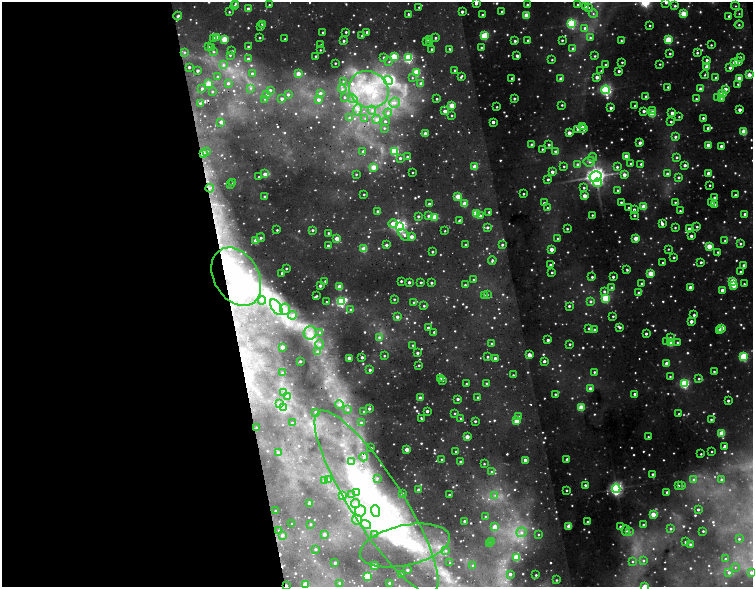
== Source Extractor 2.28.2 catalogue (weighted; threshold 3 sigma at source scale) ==
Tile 9 of 4 x 4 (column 1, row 3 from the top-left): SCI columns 1-1502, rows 1302-2470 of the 6564 x 5149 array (HDU 1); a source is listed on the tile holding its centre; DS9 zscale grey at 2 x 2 block average (1 PNG px = mean of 2 x 2 image px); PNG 755 x 589 px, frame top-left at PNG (2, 2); each listed source drawn as its Kron ellipse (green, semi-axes under 4 px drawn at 4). Shown black and unused: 30% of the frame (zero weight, under 2 of 5 exposures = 11% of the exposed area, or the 3 px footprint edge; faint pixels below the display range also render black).
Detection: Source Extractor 2.28.2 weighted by HDU 2 'WHT'; one run over the whole footprint, this tile lists its part. Background 0.195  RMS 0.044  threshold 0.196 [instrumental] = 3 sigma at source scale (4.5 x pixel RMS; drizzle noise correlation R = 1.50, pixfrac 1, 0.05/0.05 arcsec/px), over >= 5 px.
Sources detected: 931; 67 too faint to see at this stretch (2 x 2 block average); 9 inside a brighter object's white glare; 4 cosmic-ray / hot-pixel residue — neither listed nor drawn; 2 coinciding with a brighter row at this scale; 13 inside a brighter listed object's ellipse — not listed separately; of the other 836, all 500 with FLUX_AUTO >= 10.5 (the completeness limit of this list) listed and drawn (336 fainter detections not listed), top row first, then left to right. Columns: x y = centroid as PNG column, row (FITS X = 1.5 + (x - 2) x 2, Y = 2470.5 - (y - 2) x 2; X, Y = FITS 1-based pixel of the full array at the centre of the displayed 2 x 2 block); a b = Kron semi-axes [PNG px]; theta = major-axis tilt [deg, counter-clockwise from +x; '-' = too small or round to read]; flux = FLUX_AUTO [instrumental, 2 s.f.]
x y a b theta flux
666 2 2 2 - 21
236 3 3 2 - 21
476 3 3 2 - 43
234 5 2 2 - 12
269 5 2 2 - 12
527 5 2 2 - 23
578 5 2 2 - 13
585 6 3 3 - 17
675 6 3 3 - 18
736 6 4 4 - 23
419 7 2 2 - 13
588 7 3 3 - 12
248 9 2 2 - 87
502 11 2 2 - 22
229 12 2 2 - 12
462 12 2 2 - 42
408 14 2 2 - 21
593 14 4 4 - 20
683 14 3 3 - 390
739 14 4 4 - 27
482 15 2 2 - 18
526 15 3 2 - 250
178 16 4 3 - 29
729 16 3 3 - 19
263 24 2 2 - 66
572 24 3 3 - 1300
650 25 2 2 - 12
739 25 4 4 - 25
261 27 2 2 - 13
585 28 4 4 - 30
323 32 2 2 - 17
346 32 2 2 - 16
367 32 2 2 - 36
362 36 2 2 - 13
485 36 3 3 - 630
217 37 3 2 - 89
260 38 2 2 - 15
435 38 2 2 - 18
590 38 3 3 - 16
214 39 2 2 - 65
224 39 3 2 - 380
285 39 2 2 - 11
429 39 2 2 - 42
562 40 2 2 - 16
669 40 3 3 - 530
344 41 2 2 - 20
427 41 2 2 - 23
515 41 2 2 - 24
528 41 2 2 - 36
621 41 3 2 - 16
430 42 2 2 - 30
321 45 2 2 - 11
711 45 2 2 - 12
248 46 2 2 - 13
208 47 2 2 - 24
212 47 2 2 - 16
482 48 2 2 - 23
432 49 2 2 - 19
450 49 4 2 - 15
573 49 3 3 - 33
320 50 2 2 - 11
213 51 3 2 - 14
232 51 2 2 - 12
184 52 3 3 - 17
697 53 3 3 - 18
670 54 2 2 - 15
230 55 2 2 - 11
316 56 2 2 - 16
517 56 3 2 - 39
595 56 2 2 - 13
384 57 3 3 - 30
394 57 3 3 - 420
740 57 3 3 - 15
408 58 3 3 - 1100
248 59 2 2 - 26
552 60 2 2 - 11
707 60 2 2 - 29
389 62 3 3 - 11
622 62 2 2 - 13
738 62 3 2 - 44
335 63 2 2 - 13
735 63 3 2 - 180
660 64 3 3 - 14
223 65 3 3 - 14
605 65 2 2 - 14
189 67 2 2 - 28
707 67 3 2 - 140
730 68 2 2 - 35
455 70 2 2 - 18
197 71 2 2 - 31
601 71 2 2 - 11
619 71 2 2 - 30
417 72 3 3 - 470
252 73 2 2 - 23
298 74 3 2 - 160
705 75 4 2 - 12
749 75 3 2 - 170
217 77 3 2 - 13
461 77 4 2 - 18
597 77 2 2 - 67
412 78 3 2 - 12
512 78 2 2 - 17
716 78 2 2 - 39
739 78 3 2 - 230
561 79 3 2 - 53
388 80 4 4 - 670
343 81 3 2 - 11
228 83 3 3 - 23
209 84 3 2 - 210
421 84 3 3 - 64
738 84 3 3 - 14
668 87 2 2 - 15
202 88 3 2 - 14
251 88 3 2 - 11
342 89 4 4 - 26
700 89 2 2 - 61
725 89 2 2 - 84
270 90 3 3 - 28
369 90 20 18 -30 740
606 90 4 4 - 1700
212 92 2 2 - 14
320 93 3 3 - 34
267 94 4 3 - 30
288 94 4 4 - 26
722 94 3 3 - 300
646 96 3 2 - 20
344 97 3 3 - 16
718 98 3 3 - 12
265 99 3 2 - 12
282 99 3 3 - 36
353 99 5 3 - 29
437 99 2 2 - 17
514 99 2 2 - 27
696 99 2 2 - 13
721 99 3 3 - 12
319 100 3 3 - 60
200 103 3 2 - 19
394 103 5 5 - 49
452 105 2 2 - 250
562 105 2 2 - 12
635 106 2 2 - 21
497 107 2 2 - 13
611 108 2 2 - 32
358 109 6 4 77 42
372 110 4 4 - 33
740 110 2 2 - 52
444 111 2 2 - 61
644 111 2 2 - 35
653 111 2 2 - 26
388 113 4 3 - 25
672 113 2 2 - 69
652 114 3 3 - 390
452 115 2 2 - 15
679 117 2 2 - 11
350 118 3 3 - 53
365 118 3 3 - 13
703 118 2 2 - 21
377 119 4 4 - 43
385 121 3 2 - 22
221 122 2 2 - 88
493 122 2 2 - 51
671 122 2 2 - 16
582 127 3 2 - 27
384 128 3 3 - 13
708 128 2 2 - 28
577 129 2 2 - 21
584 129 2 2 - 18
744 132 3 3 - 270
569 133 2 2 - 110
425 134 2 2 - 130
675 137 3 3 - 23
640 143 2 2 - 45
532 145 2 2 - 58
549 145 2 2 - 22
708 145 2 2 - 120
721 146 2 2 - 34
542 149 2 2 - 12
207 151 3 3 - 11
395 151 3 3 - 660
363 152 3 2 - 32
556 152 3 3 - 49
203 154 2 2 - 200
626 156 2 2 - 120
407 157 3 3 - 20
593 157 4 3 - 16
677 157 3 3 - 19
400 158 3 3 - 25
589 162 6 4 6 33
631 163 2 2 - 14
578 164 3 3 - 35
641 164 2 2 - 17
685 165 2 2 - 42
564 166 2 2 - 12
373 167 3 2 - 210
475 167 3 2 - 200
617 167 3 3 - 20
413 172 2 2 - 11
552 172 2 2 - 55
708 173 2 2 - 59
265 174 2 2 - 78
356 174 2 2 - 12
667 174 3 3 - 28
624 175 2 2 - 82
596 176 6 5 - 4600
259 177 2 2 - 15
679 177 3 3 - 20
548 179 2 2 - 21
233 183 2 2 - 11
597 183 4 4 - 190
230 185 2 2 - 12
710 185 2 2 - 13
210 188 4 3 - 27
584 188 2 2 - 16
618 190 2 2 - 15
364 194 2 2 - 14
523 194 2 2 - 14
735 195 2 2 - 22
585 196 2 2 - 140
265 197 2 2 - 26
458 197 3 2 - 260
714 198 2 2 - 54
621 202 2 2 - 18
675 202 3 3 - 15
544 203 2 2 - 18
711 203 2 2 - 16
429 204 2 2 - 35
465 204 2 2 - 220
715 204 3 2 - 13
644 207 3 3 - 240
547 208 3 3 - 13
628 208 2 2 - 12
634 209 2 2 - 30
377 211 2 2 - 23
680 211 2 2 - 14
489 212 2 2 - 19
476 214 3 3 - 300
745 214 2 2 - 33
480 215 3 3 - 22
592 215 2 2 - 12
634 215 2 2 - 18
418 216 2 2 - 24
428 216 3 3 - 30
435 217 3 2 - 290
459 221 2 2 - 16
393 224 5 3 - 110
662 224 3 2 - 43
400 226 4 4 - 2300
487 227 3 3 - 29
675 227 2 2 - 14
697 227 2 2 - 16
567 229 2 2 - 13
689 229 2 2 - 24
277 230 2 2 - 15
313 230 3 3 - 22
445 231 2 2 - 11
328 233 2 2 - 18
404 235 7 3 -48 35
691 236 2 2 - 40
412 237 2 2 - 95
261 238 4 2 - 25
636 238 3 2 - 190
337 239 2 2 - 150
558 239 2 2 - 21
256 241 3 2 - 190
725 241 3 2 - 16
740 244 3 2 - 14
386 245 3 2 - 33
465 245 2 2 - 15
502 245 2 2 - 20
328 246 2 2 - 46
709 246 3 3 - 280
364 249 3 2 - 280
551 249 2 2 - 100
668 249 2 2 - 10
432 252 2 2 - 16
718 252 2 2 - 14
674 257 2 2 - 18
492 260 4 2 - 18
663 262 2 2 - 13
701 262 2 2 - 22
550 265 2 2 - 22
744 265 2 2 - 38
286 268 2 2 - 16
627 270 3 2 - 18
552 272 2 2 - 14
740 272 2 2 - 20
282 273 2 2 - 25
651 274 3 3 - 280
236 277 31 22 -59 1100
592 277 2 2 - 20
613 277 2 2 - 22
473 280 2 2 - 11
325 281 2 2 - 12
401 281 2 2 - 20
409 282 2 2 - 33
421 282 2 2 - 16
733 282 3 3 - 410
431 283 2 2 - 23
642 283 2 2 - 18
744 284 2 2 - 12
465 285 2 2 - 15
734 285 3 3 - 240
320 286 2 2 - 40
340 287 3 2 - 240
690 287 2 2 - 86
612 288 3 3 - 23
722 290 2 2 - 83
604 291 3 3 - 23
639 293 3 3 - 35
487 294 2 2 - 11
484 295 3 2 - 11
317 296 2 2 - 13
606 298 3 3 - 680
394 299 2 2 - 14
262 300 4 4 - 28
590 301 3 3 - 22
326 302 2 2 - 13
341 302 4 3 - 1400
414 302 3 2 - 18
424 306 2 2 - 14
569 306 2 2 - 19
276 307 9 5 -58 86
285 309 5 5 - 55
350 310 3 2 - 20
293 315 4 4 - 36
694 315 2 2 - 24
613 316 3 2 - 13
397 317 3 2 - 40
691 321 2 2 - 60
620 327 2 2 - 23
428 328 2 2 - 41
589 328 2 2 - 15
722 328 3 3 - 200
595 330 2 2 - 34
720 331 3 2 - 17
320 332 3 3 - 20
434 332 2 2 - 19
310 333 7 6 - 86
646 334 2 2 - 23
379 337 3 3 - 25
670 337 3 3 - 11
548 340 2 2 - 37
667 341 4 3 - 18
677 342 3 3 - 14
671 343 3 3 - 310
320 344 4 3 - 25
492 344 2 2 - 22
570 344 2 2 - 15
413 345 2 2 - 13
282 347 2 2 - 120
318 352 3 3 - 37
417 353 2 2 - 31
529 355 3 2 - 140
384 356 2 2 - 11
744 356 3 3 - 770
362 357 2 2 - 35
487 357 2 2 - 16
349 358 2 2 - 130
495 358 2 2 - 66
300 361 2 2 - 22
544 361 3 2 - 26
667 363 2 2 - 120
419 365 2 2 - 14
370 370 2 2 - 27
714 371 2 2 - 13
594 372 2 2 - 16
282 373 2 2 - 17
513 375 2 2 - 12
670 377 2 2 - 12
441 378 2 2 - 14
699 379 3 3 - 14
443 381 2 2 - 12
487 383 2 2 - 20
466 384 2 2 - 16
685 384 3 3 - 1100
590 389 2 2 - 120
284 393 4 3 - 23
555 394 2 2 - 15
634 394 2 2 - 27
287 396 3 3 - 13
478 397 2 2 - 22
420 398 2 2 - 120
458 399 2 2 - 31
728 401 2 2 - 20
279 404 4 4 - 24
339 405 4 3 - 26
283 407 4 3 - 19
581 407 3 3 - 310
369 408 2 2 - 32
347 409 3 3 - 16
364 411 3 3 - 12
427 411 2 2 - 34
315 412 2 2 - 14
455 413 2 2 - 12
679 414 2 2 - 12
518 417 3 3 - 26
421 418 3 2 - 17
461 418 3 2 - 12
711 419 2 2 - 14
475 421 2 2 - 22
517 421 3 2 - 270
361 422 3 3 - 19
292 423 2 2 - 13
257 428 2 2 - 18
722 433 3 3 - 300
467 437 2 2 - 140
648 437 2 2 - 11
724 446 4 2 - 33
371 448 2 2 - 20
407 449 2 2 - 140
456 451 2 2 - 15
712 451 2 2 - 11
278 452 3 2 - 16
701 454 2 2 - 12
364 457 4 4 - 26
442 459 2 2 - 15
567 459 2 2 - 35
525 460 2 2 - 82
351 461 3 3 - 18
461 462 2 2 - 27
484 464 2 2 - 11
491 472 3 2 - 11
653 474 2 2 - 22
377 478 3 3 - 12
328 480 3 3 - 13
694 480 3 3 - 40
721 480 3 3 - 21
324 481 3 3 - 23
585 485 2 2 - 23
678 486 3 3 - 12
682 486 3 3 - 13
616 488 4 4 - 2200
419 490 2 2 - 71
566 490 2 2 - 13
356 492 4 4 - 59
667 492 2 2 - 31
402 494 3 3 - 13
342 495 3 3 - 64
351 495 3 3 - 14
449 495 2 2 - 27
495 495 3 3 - 18
376 502 107 26 -57 2700
310 503 2 2 - 78
356 503 4 4 - 27
698 509 2 2 - 23
275 511 2 2 - 15
360 511 5 5 - 70
375 511 6 4 -87 55
653 514 3 2 - 220
485 516 2 2 - 14
357 520 5 5 - 47
464 521 2 2 - 29
588 522 2 2 - 57
292 524 2 2 - 16
310 524 2 2 - 11
366 525 5 4 - 49
643 525 2 2 - 16
569 526 3 3 - 230
495 527 3 2 - 150
620 527 2 2 - 27
671 529 2 2 - 15
279 530 2 2 - 13
626 530 5 3 - 31
703 531 2 2 - 12
521 532 5 5 - 46
629 532 3 3 - 12
324 534 3 2 - 43
375 534 3 3 - 22
538 534 2 2 - 12
282 535 3 3 - 27
739 539 3 3 - 13
492 541 3 2 - 13
685 542 2 2 - 16
489 544 2 2 - 47
405 545 46 20 12 590
690 545 2 2 - 34
315 549 2 2 - 18
446 551 3 3 - 11
517 557 3 3 - 470
725 559 3 3 - 21
643 561 3 3 - 17
632 562 3 3 - 12
335 563 2 2 - 33
450 563 2 2 - 14
473 565 2 2 - 12
374 566 2 2 - 170
735 567 4 3 - 12
407 570 2 2 - 26
729 572 3 3 - 29
751 573 4 4 - 38
510 574 2 2 - 32
401 575 3 2 - 30
536 575 2 2 - 13
367 576 3 3 - 500
556 580 2 2 - 12
339 583 3 3 - 17
390 583 2 2 - 49
305 584 3 2 - 160
286 585 2 2 - 35
645 586 2 2 - 140
Overlapping masked pixels (flux is a lower limit): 3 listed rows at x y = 203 154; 236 277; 286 585
Isophote crosses this tile's border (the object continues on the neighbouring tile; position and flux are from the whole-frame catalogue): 7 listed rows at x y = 666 2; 476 3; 675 6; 376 502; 751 573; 286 585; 645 586
Diffuse or blended objects may show on this block-average render without a row.